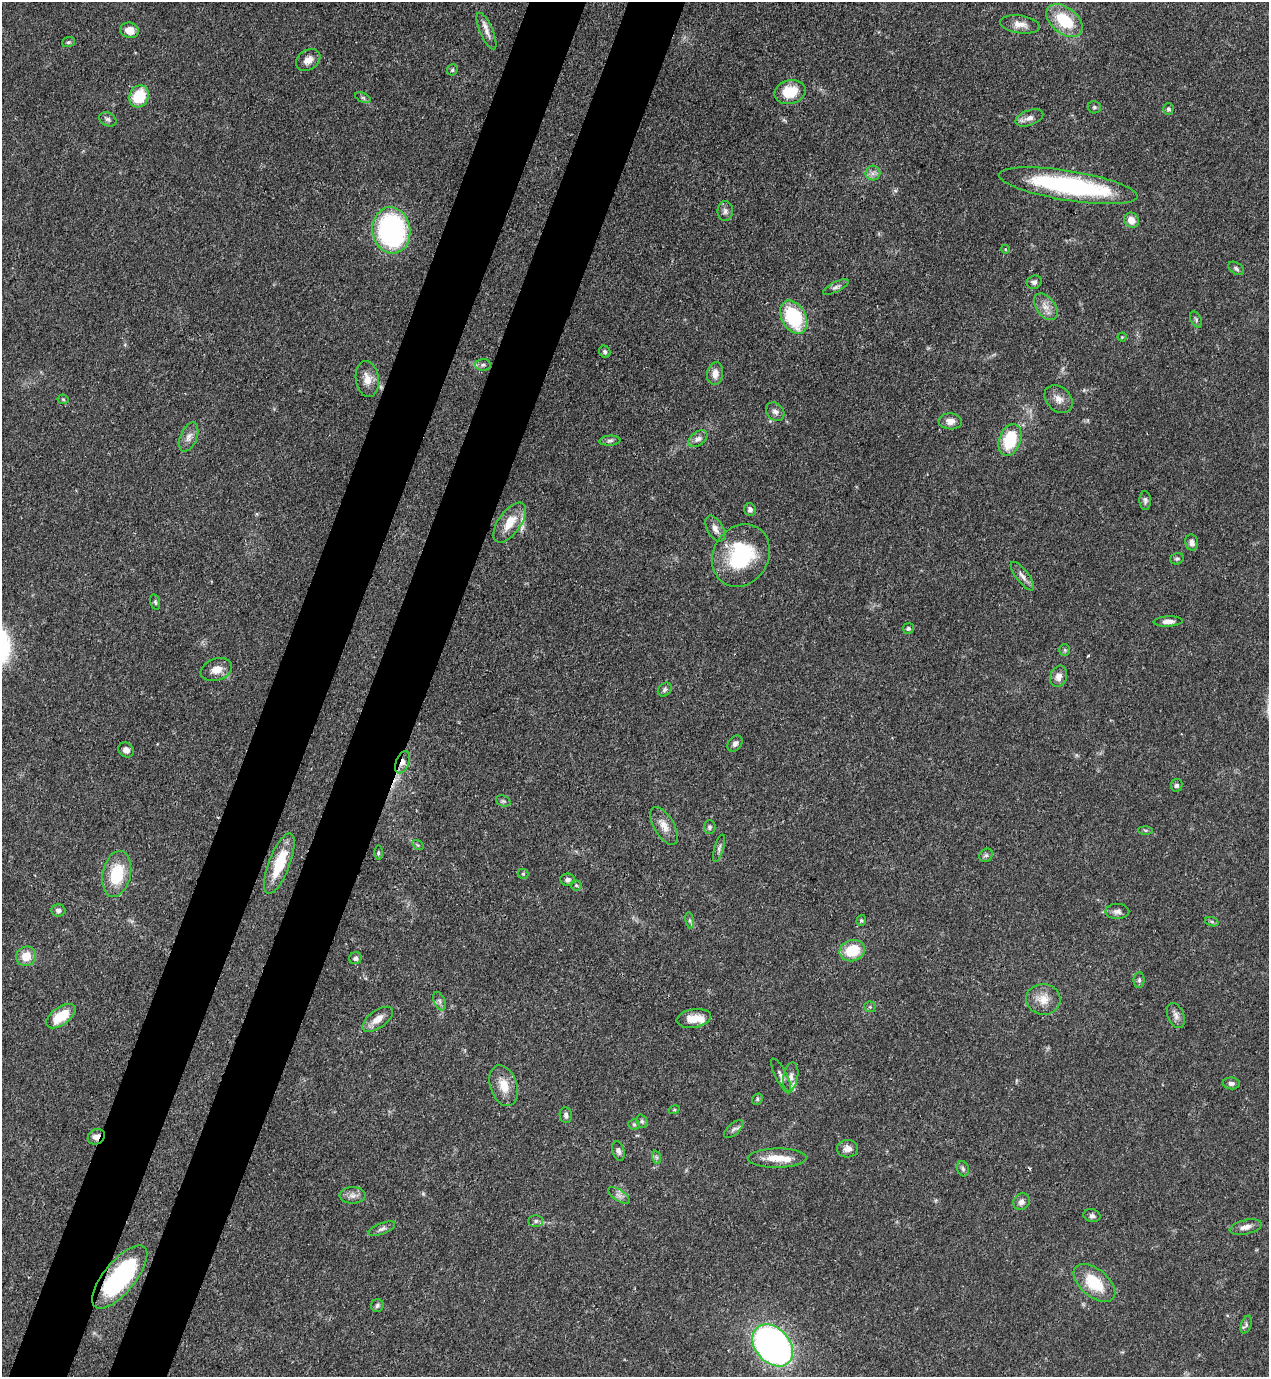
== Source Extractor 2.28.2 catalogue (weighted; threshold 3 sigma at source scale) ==
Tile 7 of 4 x 4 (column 3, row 2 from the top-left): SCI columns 2758-4024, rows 2791-4165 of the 5643 x 5583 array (HDU 1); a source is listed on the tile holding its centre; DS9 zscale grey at full resolution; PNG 1271 x 1379 px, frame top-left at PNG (2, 2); each listed source drawn as its Kron ellipse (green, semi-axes under 4 px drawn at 4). Shown black and unused: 9% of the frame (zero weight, under 3 of 4 exposures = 7% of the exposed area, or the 3 px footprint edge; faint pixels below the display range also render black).
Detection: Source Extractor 2.28.2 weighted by HDU 2 'WHT'; one run over the whole footprint, this tile lists its part. Background 0.07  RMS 0.0036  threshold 0.016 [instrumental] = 3 sigma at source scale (4.5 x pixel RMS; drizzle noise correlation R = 1.50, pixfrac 1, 0.05/0.05 arcsec/px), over >= 5 px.
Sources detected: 121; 1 cosmic-ray / hot-pixel residue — neither listed nor drawn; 5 inside a brighter listed object's ellipse — not listed separately; the other 115 listed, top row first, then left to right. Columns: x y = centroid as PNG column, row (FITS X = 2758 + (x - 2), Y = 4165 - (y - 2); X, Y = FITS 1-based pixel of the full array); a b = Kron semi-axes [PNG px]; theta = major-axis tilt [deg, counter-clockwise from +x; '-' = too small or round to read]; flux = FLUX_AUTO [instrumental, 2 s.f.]
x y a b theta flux
1064 21 21 13 -39 15
1020 24 20 9 -8 3.1
129 30 9 7 -16 4.2
487 31 20 6 -67 2.5
68 42 6 5 - 0.63
308 60 13 10 34 2.7
452 70 6 5 - 0.56
790 92 16 11 13 9.5
139 96 11 9 64 12
363 98 8 4 -24 0.67
1094 107 7 6 - 0.66
1168 109 6 5 - 0.79
1029 118 14 7 20 2.2
108 119 9 6 -27 1
873 173 7 7 - 1.5
1068 186 70 15 -9 57
725 211 10 8 90 1.4
1131 220 8 7 - 3.5
391 230 23 19 -81 67
1005 249 4 3 - 0.27
1236 268 9 5 -34 0.89
1034 282 7 6 - 1.1
836 287 14 5 27 1.2
1046 307 15 9 -53 3.1
794 317 18 12 -61 24
1196 320 8 5 -64 0.73
1122 337 4 4 - 0.37
605 352 6 5 - 0.75
483 365 8 5 1 0.88
715 374 11 8 81 3
367 379 18 11 -82 3.8
63 399 5 5 - 0.51
1059 399 16 11 -42 3
775 412 10 8 -45 1.7
950 421 12 8 -4 2.5
189 437 15 8 68 2.4
698 439 11 6 36 1.6
1010 440 16 10 71 17
610 441 10 5 5 1
1145 500 9 5 -86 0.98
750 510 6 5 - 1.2
510 523 23 11 55 7.1
715 529 14 8 -61 2.4
1192 542 8 6 -78 1.5
741 555 32 27 59 29
1177 559 7 5 15 0.64
1022 576 17 6 -52 1.9
155 602 8 4 -76 0.67
1168 621 14 5 2 1.9
908 628 5 5 - 0.82
1065 650 6 5 - 0.51
216 670 16 11 19 3.7
1059 676 11 8 70 2.5
665 689 8 6 46 0.93
735 744 9 6 50 1.3
126 750 8 7 - 1.7
402 762 12 6 67 2.2
1177 785 6 6 - 1
503 801 7 5 -20 0.8
664 826 21 10 -59 3.9
710 827 7 6 - 0.78
1145 830 7 4 -1 0.58
418 845 6 4 -34 0.52
719 848 14 4 74 1.1
378 853 7 3 90 0.49
986 855 7 6 - 0.8
279 863 32 10 69 13
117 874 23 14 78 15
523 874 5 5 - 0.41
568 880 7 6 - 1.2
576 885 5 5 - 0.56
58 910 7 6 - 1.1
1117 911 12 7 0 1.6
690 920 8 4 -81 0.72
861 920 5 4 - 0.51
1212 922 7 4 -19 0.53
852 951 13 10 15 11
26 956 10 9 - 5.6
355 958 6 6 - 1.1
1139 980 7 5 90 0.8
1043 999 17 15 -6 5
439 1001 10 5 -67 1.2
870 1007 5 5 - 0.59
61 1016 17 8 35 10
1176 1016 13 8 -67 1.9
694 1018 17 9 9 5.5
378 1019 17 9 36 3.9
781 1076 19 6 -63 1.6
791 1077 14 7 79 2.2
1231 1083 8 6 -6 1.2
504 1086 21 13 -71 6
757 1099 6 5 - 0.58
674 1110 5 3 - 0.36
566 1115 8 6 -81 0.97
642 1121 7 5 -69 0.7
634 1124 5 5 - 0.56
734 1129 12 5 42 1.3
96 1137 9 7 33 2.2
847 1149 10 8 4 2
618 1151 10 6 -74 1.3
656 1157 7 4 -71 0.66
777 1158 29 9 0 6.6
963 1169 8 5 -72 0.83
353 1195 13 8 0 2.1
619 1195 12 5 -34 1.6
1021 1202 9 7 47 1.6
1092 1216 8 6 -10 1.1
536 1221 7 5 1 0.91
1246 1227 16 7 13 2.5
382 1229 14 5 22 1.3
120 1277 39 15 51 44
1094 1283 25 14 -40 13
377 1306 6 6 - 0.87
1246 1324 9 5 72 0.82
773 1345 24 17 -49 170
Overlapping masked pixels (flux is a lower limit): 3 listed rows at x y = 402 762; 96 1137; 120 1277